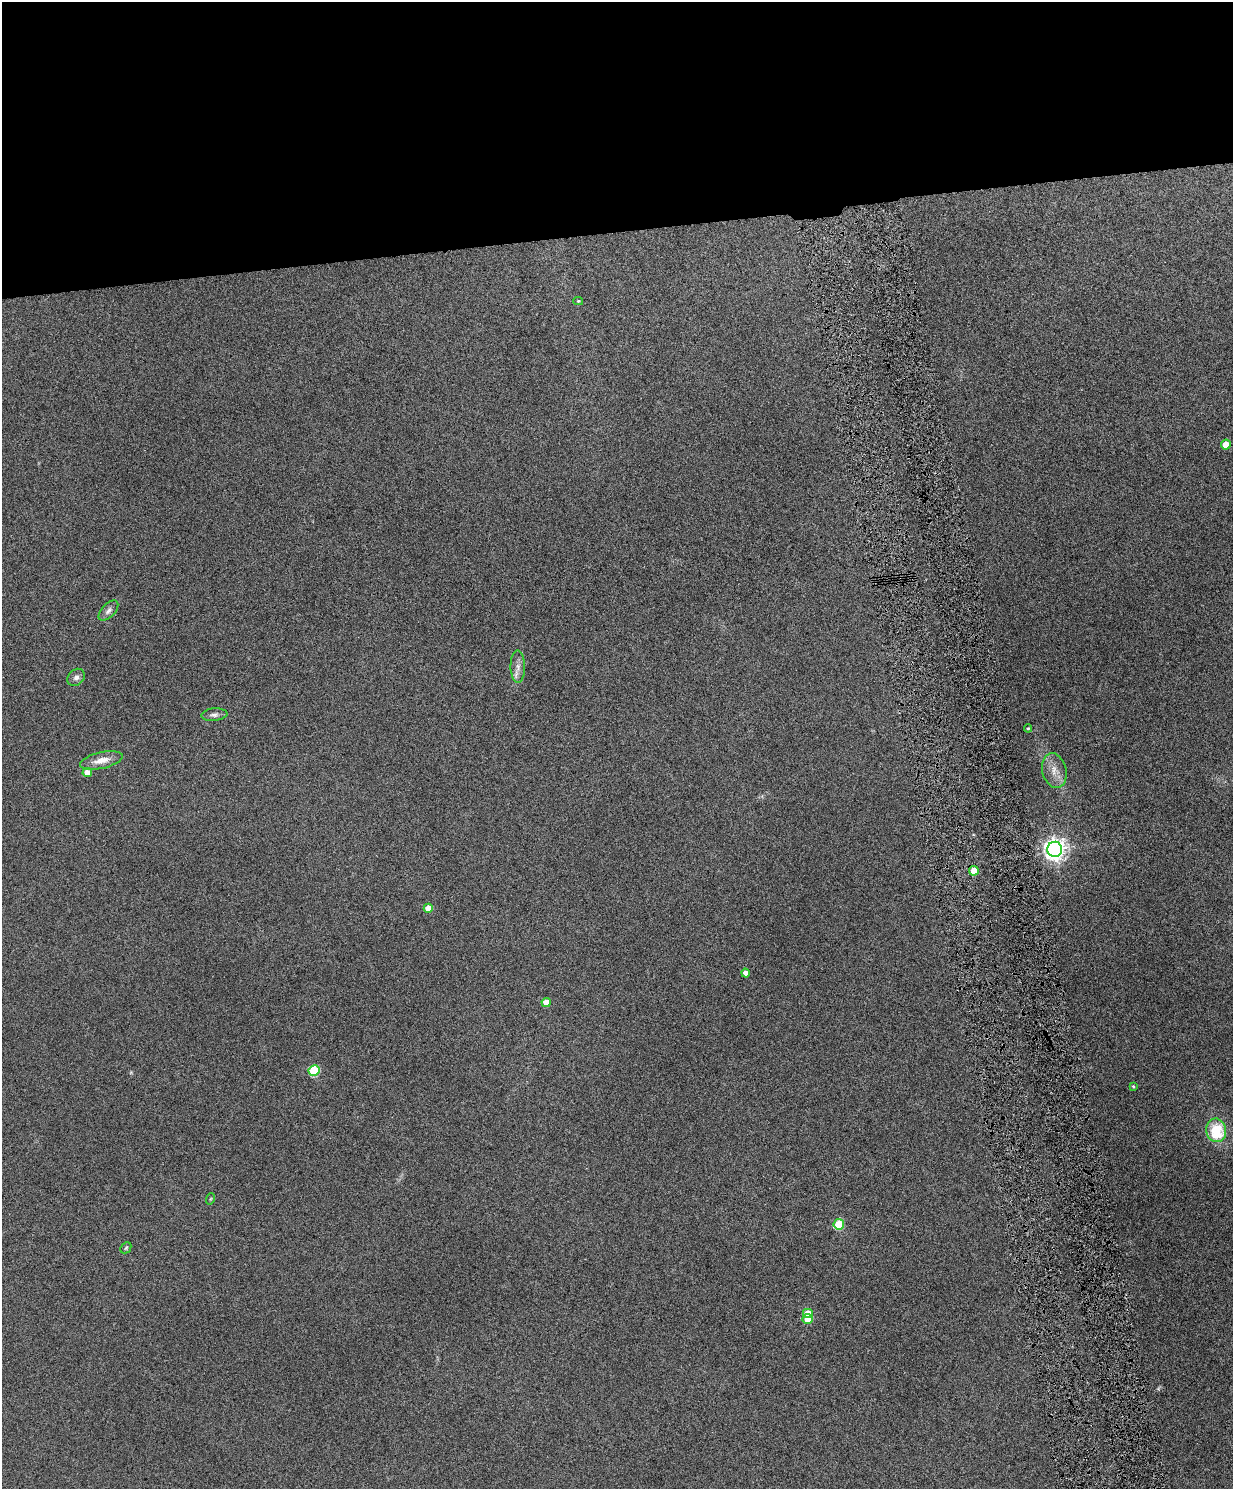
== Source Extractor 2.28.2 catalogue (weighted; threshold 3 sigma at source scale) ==
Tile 2 of 4 x 3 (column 2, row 1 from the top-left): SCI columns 1234-2464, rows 3118-4604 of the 4928 x 4863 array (HDU 1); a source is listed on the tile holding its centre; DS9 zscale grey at full resolution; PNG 1235 x 1491 px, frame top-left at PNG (2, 2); each listed source drawn as its Kron ellipse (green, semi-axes under 4 px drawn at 4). Shown black and unused: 16% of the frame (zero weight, under 4 of 8 exposures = <1% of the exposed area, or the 3 px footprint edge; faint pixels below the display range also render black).
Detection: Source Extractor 2.28.2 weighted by HDU 2 'WHT'; one run over the whole footprint, this tile lists its part. Background 0.0712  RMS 0.0043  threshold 0.0176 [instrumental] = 3 sigma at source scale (4.09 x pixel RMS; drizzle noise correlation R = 1.36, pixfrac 0.8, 0.05/0.05 arcsec/px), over >= 5 px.
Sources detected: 23; all 23 listed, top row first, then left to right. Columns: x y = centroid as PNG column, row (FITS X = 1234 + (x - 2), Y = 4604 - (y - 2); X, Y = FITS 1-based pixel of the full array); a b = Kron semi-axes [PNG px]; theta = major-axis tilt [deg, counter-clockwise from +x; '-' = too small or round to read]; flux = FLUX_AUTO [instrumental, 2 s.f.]
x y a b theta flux
578 301 5 4 - 0.53
1226 444 5 5 - 6.5
108 611 12 6 46 1.7
518 667 16 7 -89 2.6
76 677 9 7 41 1.6
214 715 13 6 6 1.6
1028 728 4 3 - 0.45
101 760 22 8 13 4.3
1054 770 18 12 -76 4.5
87 772 5 4 - 3.8
1055 849 7 7 - 270
974 871 5 4 - 9.5
428 908 4 4 - 4.2
746 973 4 4 - 3
546 1003 4 4 - 4.9
314 1070 5 5 - 25
1133 1086 3 3 - 0.41
1216 1130 12 10 -80 15
210 1199 6 3 70 0.4
839 1224 5 5 - 19
126 1248 6 5 - 0.59
808 1313 5 4 - 6.8
808 1319 5 5 - 8.6